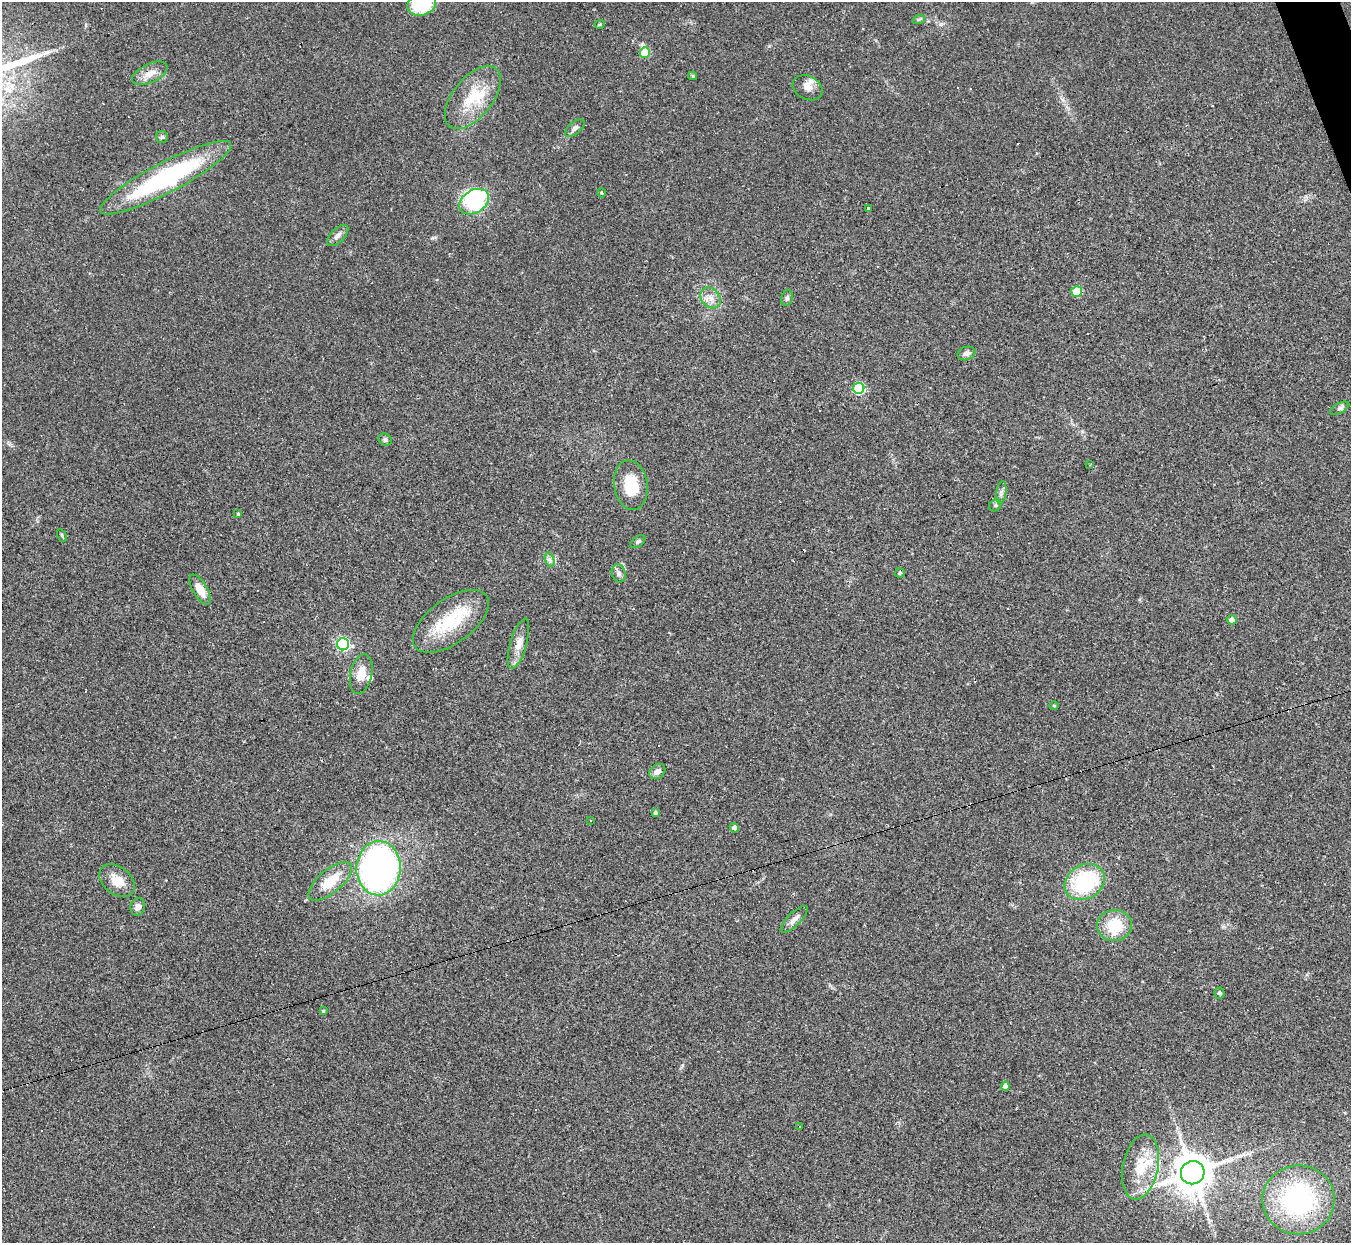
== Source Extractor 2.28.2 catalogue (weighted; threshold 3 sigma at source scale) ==
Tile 10 of 4 x 4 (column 2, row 3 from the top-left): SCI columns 1350-2698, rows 1513-2753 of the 5397 x 5383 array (HDU 1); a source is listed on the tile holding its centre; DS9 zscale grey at full resolution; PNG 1353 x 1245 px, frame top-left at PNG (2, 2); each listed source drawn as its Kron ellipse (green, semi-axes under 4 px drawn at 4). Shown black and unused: <1% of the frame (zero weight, under 2 of 3 exposures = <1% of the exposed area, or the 3 px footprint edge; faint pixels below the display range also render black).
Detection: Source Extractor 2.28.2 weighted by HDU 2 'WHT'; one run over the whole footprint, this tile lists its part. Background 0.0637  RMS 0.0069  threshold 0.0311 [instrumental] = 3 sigma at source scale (4.5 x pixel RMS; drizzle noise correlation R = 1.50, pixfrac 1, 0.05/0.05 arcsec/px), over >= 5 px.
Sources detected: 79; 1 inside a brighter object's white glare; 16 cosmic-ray / hot-pixel residue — neither listed nor drawn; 5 inside a brighter listed object's ellipse — not listed separately; the other 57 listed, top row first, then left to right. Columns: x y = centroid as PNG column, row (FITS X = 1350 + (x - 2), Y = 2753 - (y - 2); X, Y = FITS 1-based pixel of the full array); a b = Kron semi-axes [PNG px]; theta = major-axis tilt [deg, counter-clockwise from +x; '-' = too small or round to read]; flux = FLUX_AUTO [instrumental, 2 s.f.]
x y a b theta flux
422 4 14 11 17 34
919 19 6 4 18 1
599 24 5 3 - 0.81
645 52 5 5 - 27
150 73 19 9 25 7.3
693 76 4 3 - 0.99
808 88 15 12 -26 5.9
473 98 37 20 51 27
575 128 12 6 40 2.4
162 137 6 6 - 1.2
166 178 73 15 28 110
602 193 4 4 - 0.75
474 202 16 11 31 61
869 209 3 3 - 2.3
338 236 13 7 44 3.3
1077 292 5 5 - 27
710 298 11 9 -48 5
787 298 8 5 73 1.7
966 353 9 6 20 2.8
859 388 5 5 - 52
1340 408 10 5 28 1.6
385 439 7 5 -25 1.9
1090 465 3 2 - 0.75
631 485 25 17 -81 21
1001 492 11 5 82 2.3
995 505 7 5 44 1.4
238 514 4 3 - 0.97
62 536 7 3 -63 0.86
638 542 8 5 36 1.4
550 560 7 4 -71 1.9
619 573 9 6 -76 2.3
900 573 5 4 - 1
200 589 17 7 -60 9.3
1232 620 5 4 - 3
451 621 44 22 36 37
343 644 6 6 - 110
518 644 26 8 74 6.8
361 674 20 11 77 8.9
1054 706 4 4 - 0.75
657 771 9 7 38 4.3
655 813 3 3 - 1.5
591 820 3 2 - 0.78
734 828 5 4 - 2.4
379 868 27 22 88 260
117 881 20 13 -38 10
330 881 26 11 40 17
1085 882 21 17 31 57
138 907 9 7 77 3.3
794 919 18 6 44 4.1
1114 925 17 15 4 22
1219 993 5 5 - 1.6
323 1011 4 4 - 0.82
1005 1086 4 4 - 4.1
799 1127 3 2 - 0.59
1141 1167 33 17 79 22
1193 1173 12 11 - 1700
1298 1200 36 34 6 110
Isophote crosses this tile's border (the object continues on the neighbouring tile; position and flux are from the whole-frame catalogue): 1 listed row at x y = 422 4
Unlisted compact peaks at least as high as the median listed source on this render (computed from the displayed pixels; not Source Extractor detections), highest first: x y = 769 46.